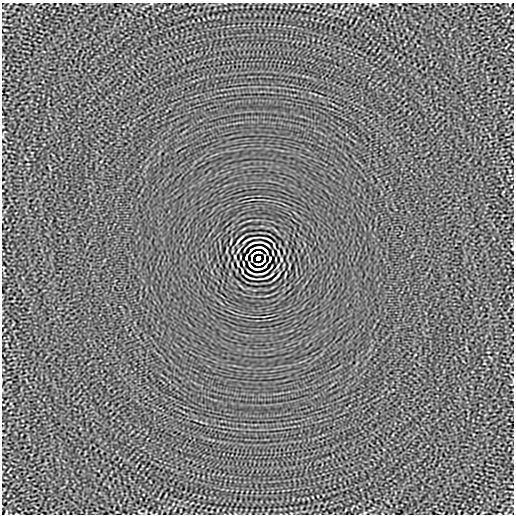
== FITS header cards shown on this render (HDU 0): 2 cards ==
NAXIS1  =                  512
NAXIS2  =                  512

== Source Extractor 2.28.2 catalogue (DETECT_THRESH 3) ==
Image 512 x 512 px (HDU 0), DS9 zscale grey, 1 PNG px = 1 image px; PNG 516 x 516 px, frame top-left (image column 1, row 512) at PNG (2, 3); no overlay
Background -9.47e-06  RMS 0.0015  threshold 0.00454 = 3 sigma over >= 5 px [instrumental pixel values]
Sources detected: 14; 2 with non-positive FLUX_AUTO (blend fragments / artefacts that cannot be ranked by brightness) are not listed; the other 12 listed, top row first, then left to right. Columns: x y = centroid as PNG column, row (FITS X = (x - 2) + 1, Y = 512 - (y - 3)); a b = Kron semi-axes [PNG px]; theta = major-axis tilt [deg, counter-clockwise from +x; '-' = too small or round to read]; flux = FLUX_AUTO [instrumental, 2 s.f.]
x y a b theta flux
257 252 8 2 5 0.0066
252 256 9 3 85 0.058
246 257 4 2 - 0.11
258 258 4 4 - 3.3
270 259 4 2 - 0.11
281 259 3 2 - 0.064
264 260 9 3 85 0.019
259 264 8 2 5 0.0064
265 266 5 2 - 0.1
250 272 6 2 -33 0.13
264 273 8 2 25 0.15
268 276 9 2 28 0.13
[2 non-positive-flux detections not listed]